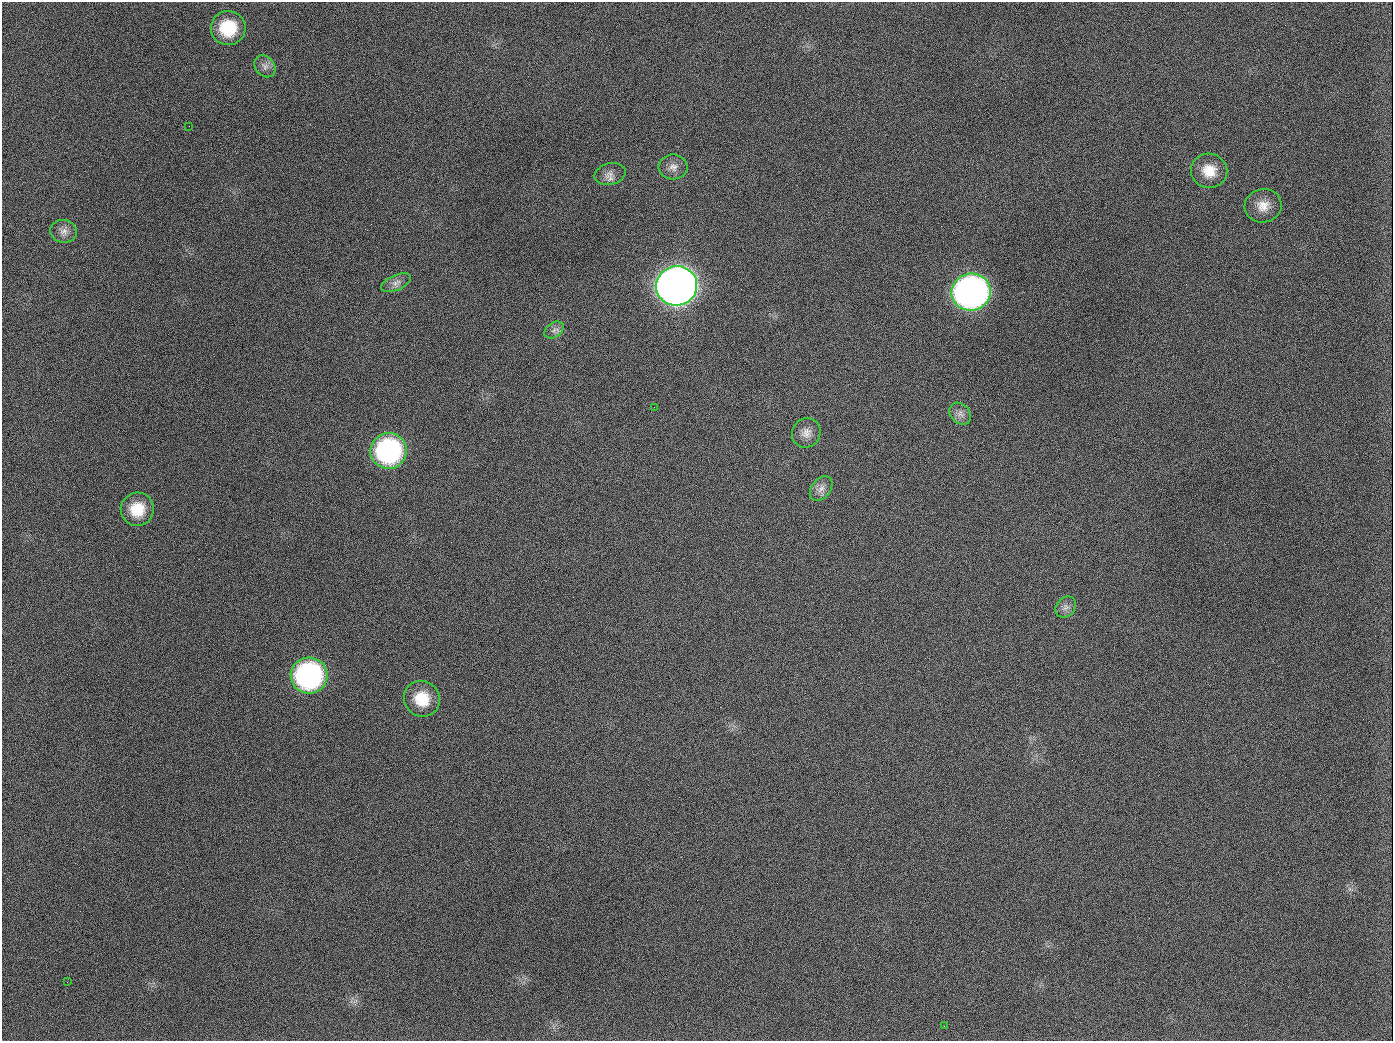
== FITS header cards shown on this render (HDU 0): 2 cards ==
NAXIS1  =                 1391
NAXIS2  =                 1039

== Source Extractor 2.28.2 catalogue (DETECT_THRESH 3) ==
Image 1391 x 1039 px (HDU 0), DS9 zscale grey, 1 PNG px = 1 image px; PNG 1395 x 1043 px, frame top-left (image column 1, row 1039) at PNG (2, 2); each listed source drawn as its Kron ellipse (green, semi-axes under 4 px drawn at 4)
Background 1370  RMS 66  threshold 197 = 3 sigma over >= 5 px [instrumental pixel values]
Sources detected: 23; all 23 listed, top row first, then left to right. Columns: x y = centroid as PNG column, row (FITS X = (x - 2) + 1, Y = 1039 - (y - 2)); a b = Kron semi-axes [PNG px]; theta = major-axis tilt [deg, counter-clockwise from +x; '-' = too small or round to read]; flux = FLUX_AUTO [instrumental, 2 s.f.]
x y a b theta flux
228 28 17 17 - 2.0e+05
265 66 12 9 -49 2.6e+04
189 126 2 2 - 9.8e+03
673 167 14 12 0 3.5e+04
1209 171 18 17 - 9.4e+04
610 174 16 10 13 3.6e+04
1263 206 18 16 9 6.8e+04
64 231 13 11 -8 3.4e+04
396 283 16 7 24 2.7e+04
677 286 21 19 11 5.9e+06
971 292 20 18 4 2.6e+06
554 330 10 7 35 2.1e+04
654 407 3 2 - 5.1e+03
960 414 12 9 -48 2.7e+04
806 433 15 14 - 4.2e+04
389 451 18 18 - 8.6e+05
821 488 14 9 51 3.4e+04
137 509 17 16 - 1.2e+05
1066 607 11 9 48 2.6e+04
309 675 18 18 - 1.1e+06
422 699 18 17 - 1.3e+05
67 982 3 2 - 3.9e+03
944 1026 2 2 - 8.5e+03